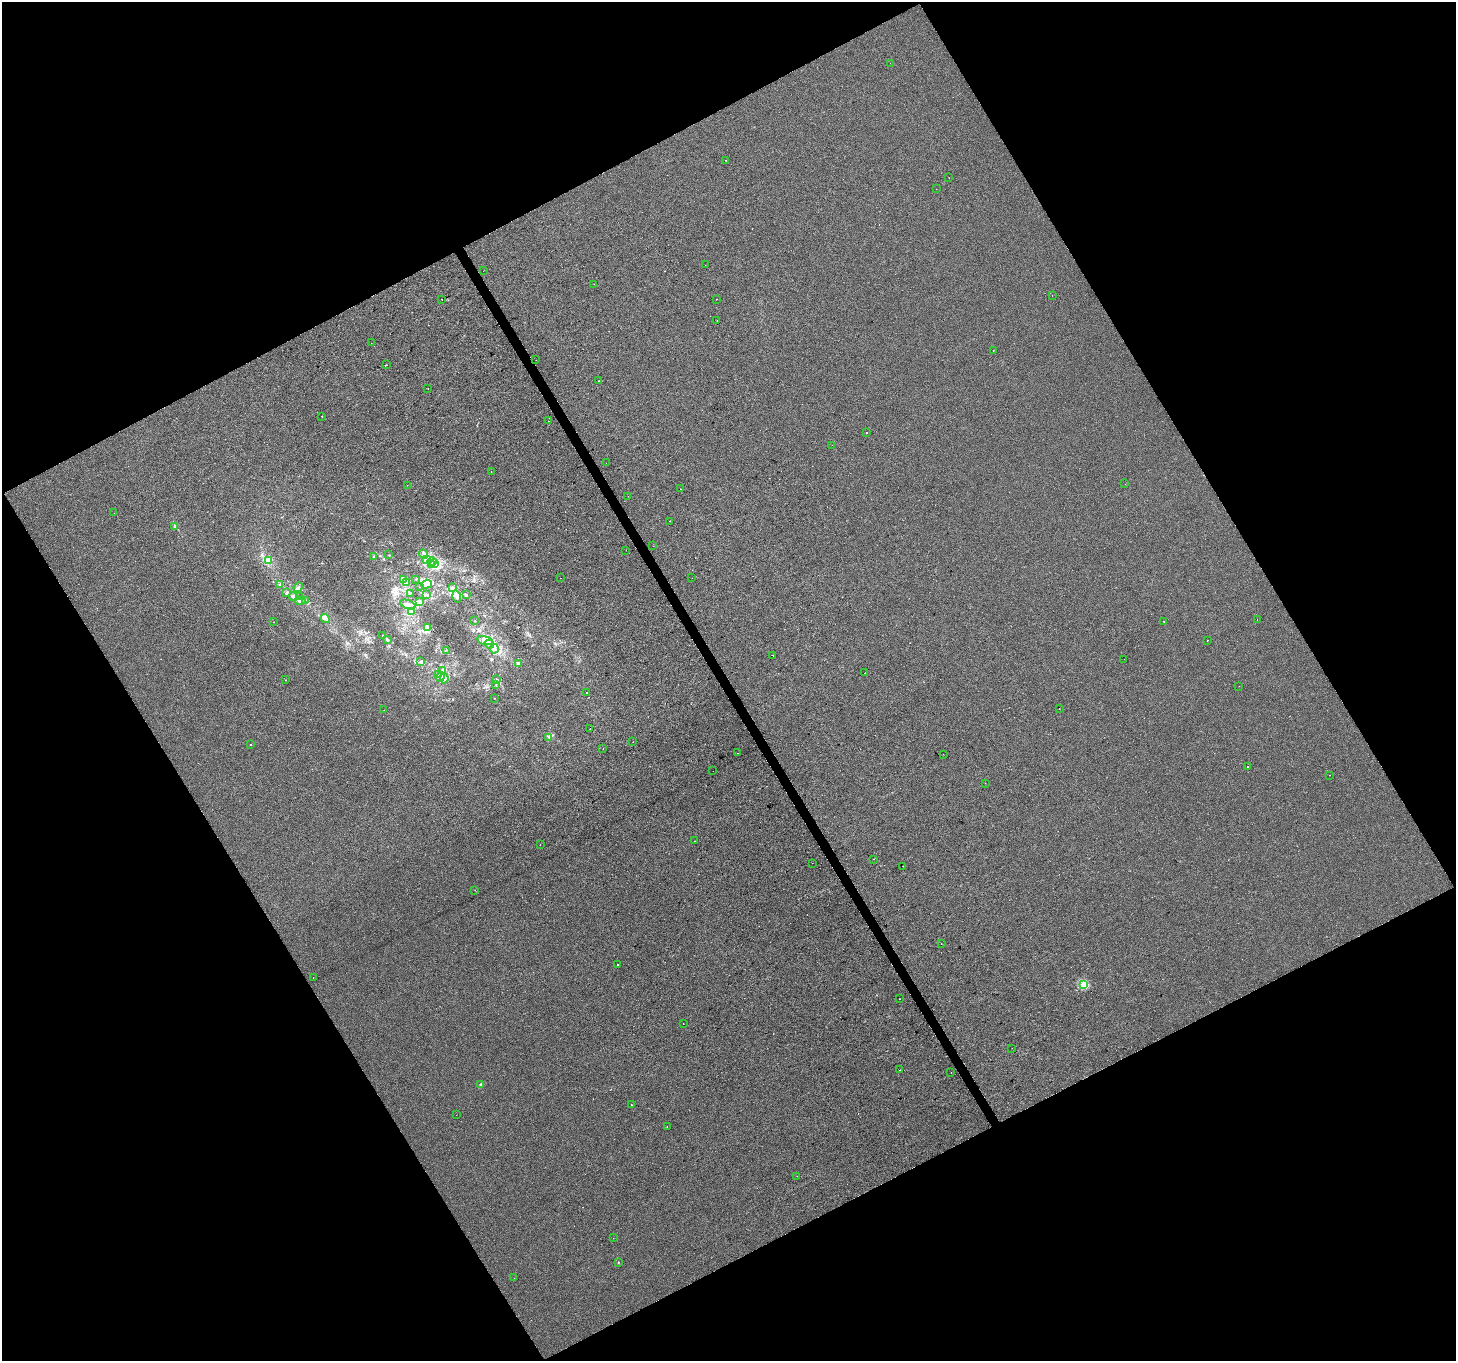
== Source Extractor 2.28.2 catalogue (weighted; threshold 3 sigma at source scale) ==
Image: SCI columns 3-5816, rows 168-5601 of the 5816 x 5708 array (HDU 1 of 3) = the unmasked area's bounding box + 8 px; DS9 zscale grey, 4 x 4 block average (1 PNG px = mean of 4 x 4 image px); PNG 1458 x 1363 px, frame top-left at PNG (2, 2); each listed source drawn as its Kron ellipse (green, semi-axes under 4 px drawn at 4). Shown black and unused: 47% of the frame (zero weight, under 2 of 3 exposures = <1% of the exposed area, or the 3 px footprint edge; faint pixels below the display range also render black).
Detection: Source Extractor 2.28.2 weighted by HDU 2 'WHT'. Background 4.91e-04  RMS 0.0045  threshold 0.0201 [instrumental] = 3 sigma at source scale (4.5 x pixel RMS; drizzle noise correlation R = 1.50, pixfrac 1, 0.0396/0.0396 arcsec/px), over >= 5 px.
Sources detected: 143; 8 cosmic-ray / hot-pixel residue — neither listed nor drawn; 3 coinciding with a brighter row at this scale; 6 inside a brighter listed object's ellipse — not listed separately; the other 126 listed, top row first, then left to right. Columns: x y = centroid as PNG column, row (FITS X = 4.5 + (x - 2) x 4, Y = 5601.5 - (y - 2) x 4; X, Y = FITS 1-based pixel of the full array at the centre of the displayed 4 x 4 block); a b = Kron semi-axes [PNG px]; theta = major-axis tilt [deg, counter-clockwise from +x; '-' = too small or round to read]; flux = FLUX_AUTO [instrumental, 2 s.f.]
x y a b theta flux
890 63 2 2 - 1.1
726 160 2 2 - 3.5
949 178 2 2 - 0.56
936 189 2 2 - 0.31
705 265 2 2 - 1.2
483 271 2 2 - 0.74
594 284 2 2 - 0.64
1052 295 2 2 - 0.81
442 299 2 2 - 8.4
716 299 2 2 - 0.84
717 321 2 2 - 0.44
371 343 2 2 - 0.98
993 351 2 2 - 2
536 360 2 2 - 0.6
386 365 2 2 - 5.1
599 381 2 2 - 0.53
428 388 2 2 - 1.2
322 416 2 2 - 1.4
548 421 2 2 - 1.6
867 433 2 2 - 8.9
832 445 2 2 - 0.71
606 463 2 2 - 0.37
491 472 2 2 - 0.47
1125 484 2 2 - 1
407 485 2 2 - 0.7
681 489 2 2 - 0.65
628 496 2 2 - 0.58
114 513 2 2 - 0.4
670 521 2 2 - 1.3
175 526 3 2 - 4
653 546 2 2 - 1.4
626 550 2 2 - 0.66
424 554 5 3 - 5.6
389 555 3 2 - 1.3
374 557 2 2 - 2.5
268 560 3 3 - 5.3
427 560 3 3 - 14
432 562 4 2 - 3.4
435 564 2 2 - 2.2
432 565 2 2 - 2.8
560 578 2 2 - 0.5
692 578 2 2 - 0.62
403 579 3 2 - 4.1
416 579 2 2 - 1
407 583 2 2 - 1.5
426 584 5 2 - 6.6
280 585 3 2 - 2.8
298 587 5 2 - 3.6
420 587 2 2 - 1.5
453 588 3 2 - 2.7
287 593 3 2 - 3.9
410 593 2 2 - 1.3
427 594 3 2 - 2.5
466 595 2 2 - 2.4
293 597 4 2 - 3.2
299 597 3 2 - 3.6
457 597 6 3 -73 7.8
300 601 5 3 - 7.3
305 601 3 2 - 2.7
420 602 4 3 - 4
408 605 8 3 -20 9.8
411 612 3 2 - 3.8
325 618 5 3 - 6.5
1257 620 2 2 - 0.5
475 621 2 2 - 0.92
1164 621 2 2 - 3.3
274 622 2 2 - 0.65
428 628 4 3 - 14
383 636 2 2 - 3.6
387 639 2 2 - 3.2
485 640 8 3 -13 12
1207 640 2 2 - 0.61
489 644 5 3 - 9.9
494 649 5 3 - 8.2
446 650 2 2 - 0.96
773 655 2 2 - 2.1
1124 659 2 2 - 0.49
421 661 3 3 - 3.2
518 663 3 2 - 4.3
443 670 3 3 - 3.4
864 673 2 2 - 0.85
438 675 4 2 - 3.6
440 677 5 2 - 4.7
444 678 5 2 - 4.7
285 680 2 2 - 0.54
497 680 2 2 - 2.6
496 685 2 2 - 0.7
1239 686 2 2 - 0.48
586 693 2 2 - 1.3
494 698 2 2 - 0.77
1059 709 2 2 - 0.98
384 710 2 2 - 0.42
590 728 2 2 - 1.1
549 737 3 2 - 2.4
633 742 2 2 - 0.85
251 744 2 2 - 3.6
603 749 2 2 - 1.2
737 753 2 2 - 1.8
943 754 2 2 - 0.48
1248 767 2 2 - 6.8
713 771 2 2 - 2.4
1329 775 2 2 - 0.67
985 783 2 2 - 0.39
695 841 2 2 - 1.3
540 845 2 2 - 0.92
873 859 2 2 - 1.4
812 863 2 2 - 1.3
902 866 2 2 - 1.8
475 890 2 2 - 0.5
941 944 2 2 - 0.92
617 964 2 2 - 1.2
313 978 2 2 - 0.84
1084 984 2 2 - 110
900 999 2 2 - 0.84
683 1023 2 2 - 1.6
1012 1048 2 2 - 0.55
900 1070 2 2 - 2.9
951 1072 2 2 - 0.51
481 1085 2 2 - 17
631 1105 2 2 - 0.86
456 1115 2 2 - 0.43
667 1126 2 2 - 1.9
797 1176 2 2 - 1.1
613 1238 2 2 - 0.61
618 1262 2 2 - 1.2
514 1278 2 2 - 0.64
Diffuse or blended objects may show on this block-average render without a row.